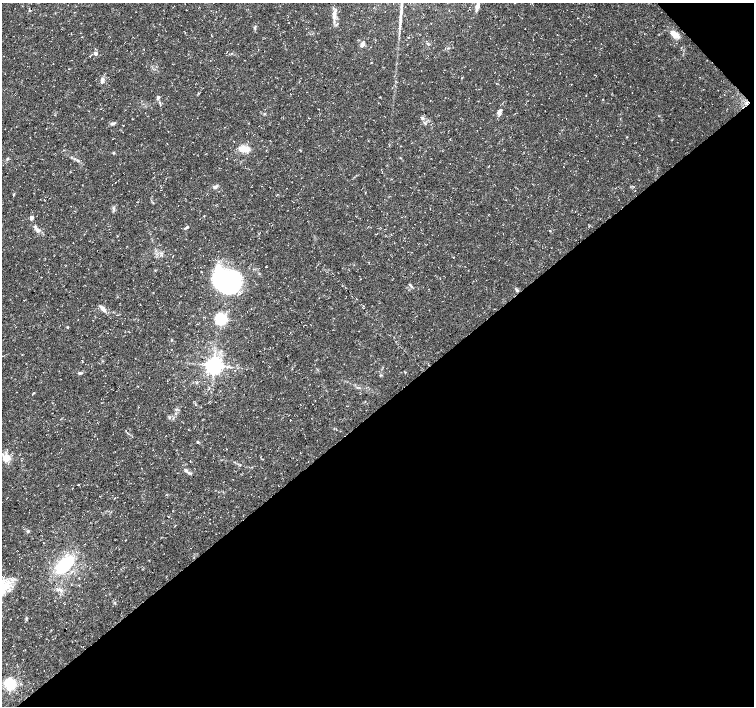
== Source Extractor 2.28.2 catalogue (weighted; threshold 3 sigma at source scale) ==
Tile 12 of 4 x 4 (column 4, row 3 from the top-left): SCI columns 4515-6018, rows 1619-3025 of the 6018 x 5987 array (HDU 1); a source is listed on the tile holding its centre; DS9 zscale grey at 2 x 2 block average (1 PNG px = mean of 2 x 2 image px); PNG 756 x 708 px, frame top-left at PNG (2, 3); no overlay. Shown black and unused: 43% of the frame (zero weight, under 3 of 5 exposures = <1% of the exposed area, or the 3 px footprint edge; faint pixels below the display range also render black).
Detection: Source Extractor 2.28.2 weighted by HDU 2 'WHT'; one run over the whole footprint, this tile lists its part. Background 0.0226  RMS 0.0035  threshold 0.0157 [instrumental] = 3 sigma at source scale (4.5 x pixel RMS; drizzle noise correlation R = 1.50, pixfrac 1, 0.0396/0.0396 arcsec/px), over >= 5 px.
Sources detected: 53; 1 inside a brighter object's white glare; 1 cosmic-ray / hot-pixel residue — not listed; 2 inside a brighter listed object's ellipse — not listed separately; the other 49 listed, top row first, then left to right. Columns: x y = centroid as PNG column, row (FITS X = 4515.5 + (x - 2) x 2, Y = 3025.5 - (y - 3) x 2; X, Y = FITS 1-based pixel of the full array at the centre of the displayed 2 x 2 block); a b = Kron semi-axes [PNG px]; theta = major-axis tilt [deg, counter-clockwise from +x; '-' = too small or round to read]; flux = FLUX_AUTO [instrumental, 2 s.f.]
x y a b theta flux
477 6 6 4 75 3.8
401 7 19 3 87 5.7
29 11 3 2 - 0.53
334 15 12 5 80 4.5
255 27 6 3 89 1.2
675 34 12 6 -40 6.5
409 37 2 2 - 0.3
362 44 6 4 65 3.1
95 53 3 2 - 5.1
102 80 8 4 77 2.8
158 97 4 3 - 1.9
603 99 2 2 - 0.38
430 101 2 2 - 0.25
499 111 8 5 61 3
423 118 4 4 - 1.5
113 123 8 3 17 1.5
425 123 4 2 - 0.64
627 137 3 2 - 0.38
244 149 13 6 -1 9.6
400 158 3 2 - 0.44
7 159 3 3 - 0.93
78 160 5 2 - 1.1
215 187 5 4 - 1.8
114 208 5 3 - 1.3
31 218 5 4 - 2.4
187 227 5 3 - 1.1
37 230 5 4 - 2
550 231 3 2 - 0.4
228 279 25 23 -30 120
410 285 5 3 - 1
517 290 4 3 - 1.1
102 307 8 4 -39 2.3
221 319 4 3 - 170
67 327 3 2 - 0.54
171 340 3 2 - 0.47
214 365 4 4 - 500
80 373 5 3 - 1.3
34 393 3 2 - 0.59
209 402 3 2 - 0.37
198 443 3 2 - 0.59
6 458 3 3 - 43
186 470 5 4 - 1.7
78 485 3 2 - 0.49
115 498 3 2 - 0.39
28 531 4 3 - 0.96
65 565 24 13 45 41
59 590 9 3 -11 2.4
26 618 4 2 - 0.86
10 684 4 3 - 170
Isophote crosses this tile's border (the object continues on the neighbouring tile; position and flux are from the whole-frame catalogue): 1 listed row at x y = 401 7
Diffuse or blended objects may show on this block-average render without a row.